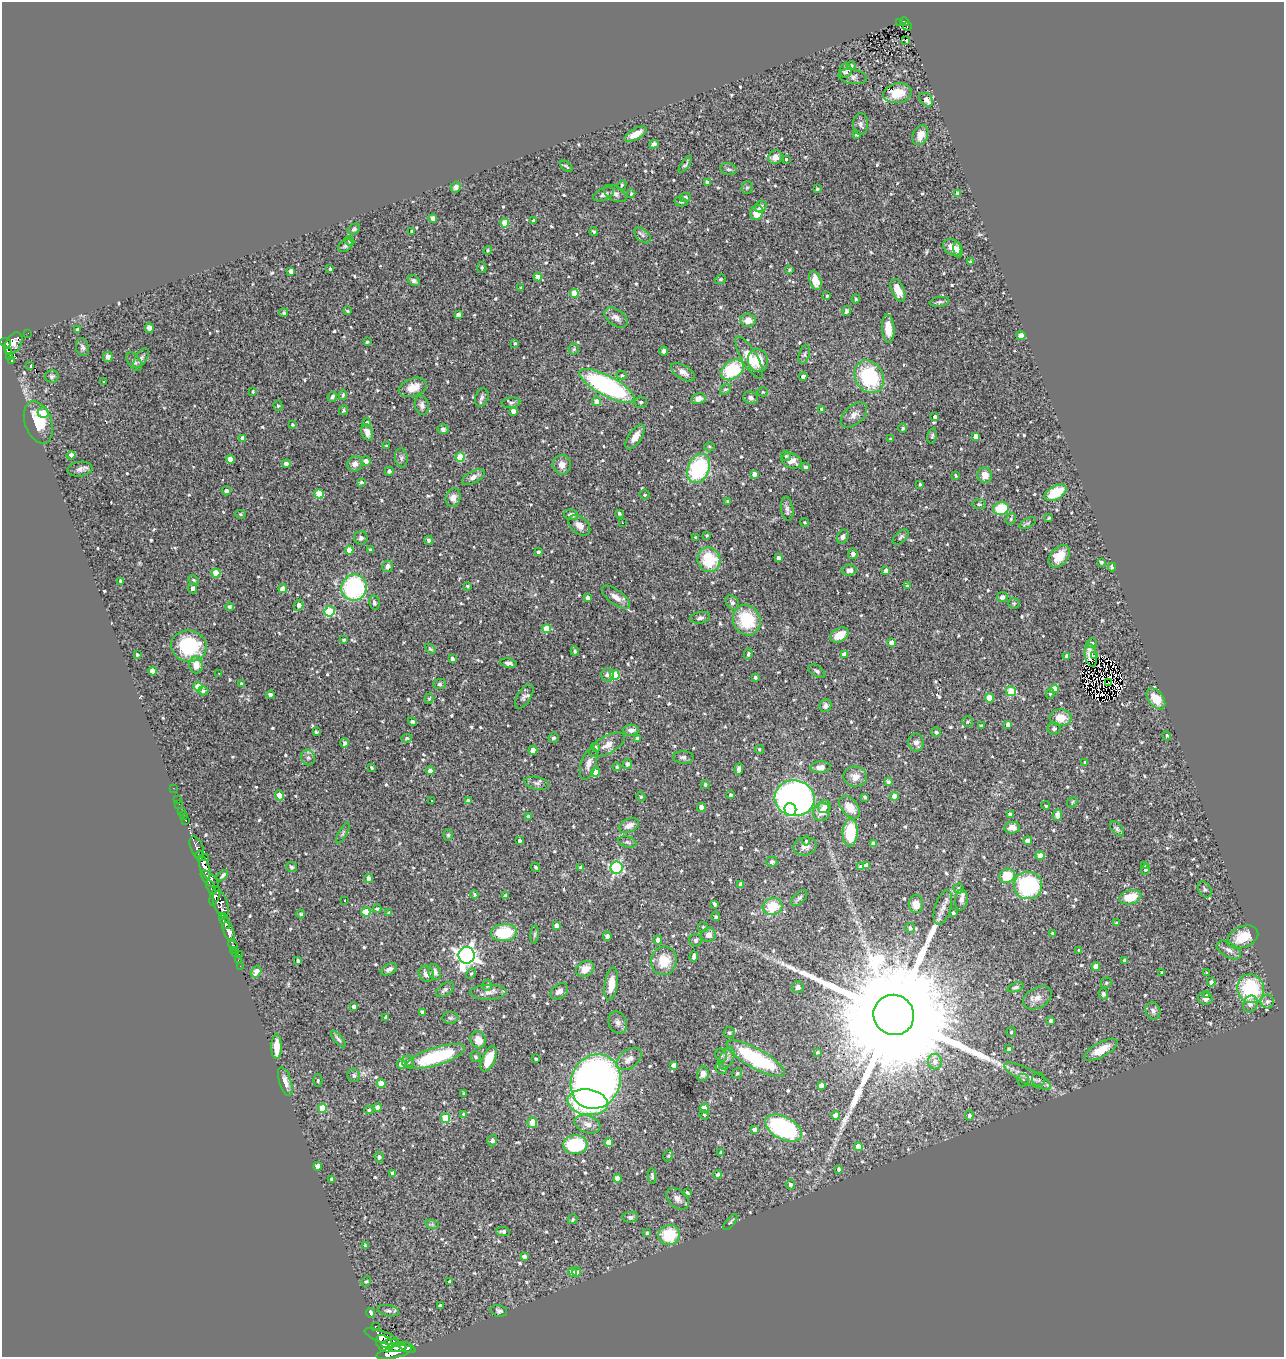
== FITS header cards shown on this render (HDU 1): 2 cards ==
NAXIS1  =                 1282
NAXIS2  =                 1355

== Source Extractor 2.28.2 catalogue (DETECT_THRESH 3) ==
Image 1282 x 1355 px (HDU 1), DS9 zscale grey, 1 PNG px = 1 image px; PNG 1286 x 1359 px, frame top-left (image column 1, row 1355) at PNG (2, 2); each listed source drawn as its Kron ellipse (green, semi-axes under 4 px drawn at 4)
Background 1.53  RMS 0.073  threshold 0.22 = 3 sigma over >= 5 px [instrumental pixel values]
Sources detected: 878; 4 with non-positive FLUX_AUTO (blend fragments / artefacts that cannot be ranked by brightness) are neither listed nor drawn; of the other 874, the 500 brightest by FLUX_AUTO listed and drawn (374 fainter detections omitted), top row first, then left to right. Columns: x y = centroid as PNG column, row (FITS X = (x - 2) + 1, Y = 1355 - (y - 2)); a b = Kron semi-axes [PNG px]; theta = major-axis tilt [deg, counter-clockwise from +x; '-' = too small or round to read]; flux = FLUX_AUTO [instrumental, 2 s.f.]
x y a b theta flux
900 22 3 3 - 23
904 22 4 3 - 40
907 26 4 2 - 17
906 41 3 3 - 11
851 66 4 4 - 12
845 70 7 6 - 18
852 77 15 7 -9 21
897 93 14 10 11 110
926 100 7 5 -44 39
860 124 11 7 87 21
636 134 12 5 28 58
857 135 3 3 - 6.7
920 135 10 7 68 48
654 144 5 4 - 15
775 157 7 6 - 36
786 159 3 3 - 15
685 164 10 4 55 10
566 166 7 3 -40 6.9
728 169 8 6 -15 13
707 183 4 3 - 20
622 185 5 4 - 6.7
456 187 5 5 - 17
747 187 6 5 - 8.6
817 189 3 3 - 10
604 194 11 6 25 21
615 194 12 7 -29 22
631 194 4 3 - 6.8
957 194 4 4 - 30
685 197 5 4 - 15
681 202 6 4 -14 8.1
761 206 6 5 - 17
757 213 7 6 - 77
433 219 4 4 - 40
534 221 4 3 - 21
505 223 4 4 - 120
354 229 6 5 - 9
412 231 4 3 - 11
594 231 4 3 - 6.8
642 235 10 6 -43 14
349 241 5 4 - 7
345 246 8 5 33 12
952 247 9 7 -35 41
488 250 4 4 - 7.9
958 250 8 4 -81 19
971 262 4 3 - 7.4
482 267 5 4 - 7.8
330 269 3 3 - 8.3
790 269 3 3 - 7.5
291 271 4 4 - 23
538 277 4 4 - 40
720 279 6 4 21 6.9
815 280 9 6 -69 51
414 281 6 5 - 14
521 288 3 3 - 6.7
898 290 12 6 -67 63
574 294 4 4 - 100
827 296 3 3 - 6.8
856 299 4 3 - 7.9
939 302 10 5 9 13
348 311 3 3 - 6.9
847 311 5 4 - 11
284 313 4 4 - 9.7
458 315 4 4 - 25
616 318 13 8 -35 30
748 320 7 6 - 43
149 328 5 4 - 18
77 329 3 3 - 9.6
888 329 14 6 -85 70
28 333 2 2 - 15
1021 336 4 4 - 60
367 342 3 3 - 9.7
6 343 5 4 - 610
13 343 12 7 58 1200
515 343 4 3 - 7.4
82 347 9 6 -74 16
574 349 5 5 - 8.1
8 351 4 3 - 250
664 351 4 4 - 15
804 354 10 5 73 14
10 357 4 3 - 230
108 357 5 4 - 21
749 357 24 7 -60 95
141 358 11 5 58 16
758 360 12 10 -79 89
11 361 3 3 - 64
134 362 10 6 -56 16
30 366 4 2 - 13
732 370 13 9 36 270
683 372 13 6 -32 29
622 375 5 4 - 7.1
52 376 7 6 - 12
803 377 4 4 - 24
869 377 17 14 -58 390
103 382 3 2 - 7.5
607 386 31 10 -28 900
413 387 14 9 20 63
725 389 6 5 - 9.1
253 392 4 3 - 7.4
763 392 5 4 - 7.4
343 395 5 4 - 11
332 397 5 4 - 13
482 398 9 6 71 17
751 398 7 6 - 16
698 399 7 5 13 30
597 401 5 4 - 36
641 402 6 6 - 10
511 403 9 5 5 14
422 405 9 7 -75 21
278 406 5 4 - 7.3
821 409 4 3 - 8.3
344 410 5 4 - 10
513 411 4 4 - 40
43 413 6 5 - 60
854 415 15 9 42 34
935 417 4 4 - 17
38 422 22 13 -70 140
367 423 4 4 - 15
292 424 3 3 - 7.6
903 428 4 4 - 8.7
443 429 5 5 - 14
367 432 8 5 -72 28
932 436 8 4 79 8.6
975 436 4 4 - 27
635 437 14 6 56 46
243 438 4 4 - 36
890 439 4 3 - 8.3
386 446 3 3 - 7.6
710 447 5 4 - 7.6
71 455 4 4 - 52
786 456 5 5 - 8.6
460 457 4 4 - 130
401 458 10 6 -83 13
230 459 4 4 - 52
366 461 5 4 - 21
792 461 10 7 -18 49
286 464 4 4 - 22
355 464 8 7 - 28
562 465 9 9 - 38
805 467 4 3 - 15
698 468 15 10 64 490
80 469 12 7 7 24
389 471 4 4 - 16
755 474 4 4 - 28
985 475 8 7 - 45
956 476 3 3 - 7.4
473 477 12 6 29 25
361 482 4 4 - 11
920 484 3 3 - 7.3
226 491 4 4 - 14
1055 493 12 6 29 180
319 494 5 4 - 150
645 495 5 5 - 6.9
453 498 9 7 75 32
728 501 3 3 - 7.6
979 504 7 5 -6 10
787 509 12 6 -80 20
1001 509 8 6 16 180
619 513 4 4 - 8.1
240 514 5 4 - 6.7
571 515 7 5 -10 19
1049 518 3 3 - 7
1011 519 6 5 - 7.1
622 523 3 3 - 35
805 523 4 4 - 7.2
1028 523 9 5 27 9.4
579 525 12 8 -40 34
707 535 4 4 - 7.5
843 537 7 5 62 17
901 537 10 5 41 11
361 538 7 6 - 18
696 538 4 3 - 13
429 540 4 4 - 17
349 550 4 4 - 51
370 550 3 3 - 10
538 552 4 3 - 14
853 554 5 4 - 24
1059 556 13 8 50 78
778 558 4 3 - 21
709 560 12 11 - 230
1101 562 3 3 - 11
388 566 6 5 - 22
1112 567 4 3 - 13
849 570 7 5 7 28
886 571 4 4 - 31
216 573 4 4 - 140
193 580 5 4 - 7.2
120 581 3 3 - 10
467 586 3 3 - 6.7
907 586 4 4 - 8.1
193 588 5 4 - 18
354 588 13 12 - 600
283 589 4 4 - 62
616 597 17 7 -37 41
1002 597 5 5 - 19
588 598 4 3 - 22
374 603 7 5 -78 11
732 603 8 6 -49 18
1014 603 6 5 - 7.3
299 605 6 4 72 30
229 607 4 4 - 12
330 611 5 5 - 280
700 618 10 6 11 18
747 620 15 13 -65 250
547 629 4 4 - 99
840 635 10 6 29 84
343 640 4 4 - 9.1
891 643 4 4 - 31
1092 643 5 5 - 11
189 646 18 15 -9 350
430 649 6 4 -43 7.5
575 651 4 4 - 10
748 654 5 4 - 10
137 655 3 3 - 9
844 655 4 4 - 64
1091 655 11 6 -79 12
1067 656 4 4 - 32
1095 656 3 2 - 9.1
452 659 4 3 - 15
508 663 8 4 -11 15
196 665 8 7 - 55
153 671 4 4 - 64
817 671 9 5 -31 12
219 674 3 2 - 15
607 675 7 6 - 18
615 675 5 5 - 190
755 677 3 3 - 12
1108 683 4 2 - 7.1
241 684 4 3 - 12
439 684 6 5 - 9.7
198 687 4 4 - 160
1054 689 4 4 - 71
203 691 5 4 - 12
1011 691 5 4 - 200
1050 694 5 4 - 7.4
270 695 4 4 - 27
524 696 14 6 58 21
989 698 4 4 - 93
429 699 5 4 - 7.3
1156 699 12 7 -52 88
825 706 6 6 - 14
1061 718 11 8 -2 70
412 722 4 4 - 8.2
967 722 5 5 - 7.5
1008 725 4 4 - 30
981 726 4 3 - 9.8
1054 729 6 6 - 10
631 730 8 5 3 20
316 732 3 3 - 8.3
936 732 5 4 - 12
1167 736 5 4 - 10
406 738 5 4 - 8
553 738 5 5 - 13
637 738 3 3 - 12
916 742 9 7 -86 21
344 743 5 4 - 16
607 745 20 8 29 40
596 747 4 4 - 11
759 749 4 4 - 7.2
533 750 5 4 - 45
308 757 8 7 - 17
683 757 10 6 0 15
1085 763 4 4 - 8.8
589 764 16 7 71 36
627 764 5 4 - 17
617 767 4 4 - 9.8
821 767 10 6 5 31
371 768 4 3 - 9.7
739 769 6 4 84 18
430 771 4 4 - 38
595 772 4 4 - 66
855 777 11 10 - 46
888 782 4 4 - 12
537 783 12 6 -11 18
705 785 4 3 - 8.4
173 788 2 2 - 18
279 795 5 4 - 56
730 795 3 3 - 9.1
894 796 4 4 - 50
641 797 5 4 - 7
865 797 4 3 - 10
795 798 20 18 -6 2100
178 800 2 2 - 9.3
432 801 3 3 - 10
468 801 4 4 - 19
1072 802 6 4 49 6.8
179 804 2 2 - 8.1
1046 806 4 4 - 8.1
701 807 4 4 - 48
824 807 7 6 - 24
850 807 13 8 -50 77
790 809 6 6 - 100
182 811 3 2 - 27
821 812 9 8 - 46
1010 814 4 4 - 20
1058 815 5 4 - 39
184 816 2 2 - 13
528 816 3 3 - 8.9
186 820 3 3 - 79
629 825 10 6 26 36
1012 828 8 6 2 34
1117 829 9 5 -49 12
850 832 14 7 89 220
343 833 11 4 61 9.9
448 835 5 5 - 8.5
519 840 3 3 - 12
806 841 4 3 - 7.1
1028 841 4 4 - 44
627 842 9 5 -16 11
873 843 4 3 - 22
805 846 12 9 11 28
197 847 11 6 -67 1200
199 855 5 3 - 360
1040 856 4 4 - 57
205 858 3 3 - 140
772 862 5 5 - 11
866 865 4 4 - 31
1145 865 4 3 - 7.6
205 867 12 5 -72 3000
292 867 6 5 - 9.4
536 867 5 3 - 7
581 867 4 4 - 17
860 867 4 4 - 12
616 868 6 6 - 800
1145 870 5 4 - 8.8
222 876 7 3 44 12
1007 876 8 7 - 120
369 878 4 4 - 27
210 879 11 5 -45 990
741 884 4 3 - 19
1028 885 14 13 - 490
211 887 7 3 -69 380
958 888 5 5 - 11
1205 889 9 6 -55 13
475 894 4 4 - 8.8
215 896 10 4 71 1000
505 896 4 3 - 12
1130 897 11 7 14 110
799 898 10 5 44 12
345 900 3 2 - 17
961 900 10 6 82 21
221 904 14 7 -72 1200
715 904 4 3 - 15
916 904 9 7 -87 48
772 906 10 8 16 130
943 908 18 8 72 36
377 909 4 3 - 9.4
366 912 4 4 - 140
389 913 4 3 - 11
953 913 4 4 - 12
301 914 4 3 - 7
222 916 4 3 - 480
716 917 4 4 - 8
225 922 8 4 -62 770
1116 923 3 3 - 7
557 926 4 4 - 40
703 927 5 5 - 7
910 928 5 4 - 12
229 932 10 5 -69 1900
504 933 13 8 5 240
1053 933 4 3 - 9.9
535 934 9 3 85 8.1
708 935 7 7 - 28
607 936 4 4 - 20
1243 937 16 10 23 130
658 940 4 4 - 30
696 940 6 6 - 11
233 944 5 3 - 100
234 950 2 2 - 16
1079 950 3 3 - 12
1229 950 13 7 -31 28
236 954 3 2 - 21
239 954 2 2 - 27
466 955 8 8 - 3000
694 957 5 4 - 22
238 960 2 2 - 20
1125 960 4 3 - 13
298 961 3 3 - 14
664 961 14 13 - 110
240 966 2 2 - 16
1096 966 4 4 - 44
389 969 9 5 29 20
585 969 9 7 28 55
256 972 6 4 59 64
435 972 8 6 -67 21
1162 972 4 3 - 8.4
1207 973 4 3 - 9.2
426 974 8 7 - 29
471 974 6 4 62 8.1
1211 982 4 4 - 19
1106 983 6 5 - 9.4
611 984 17 6 82 70
487 985 6 4 87 11
798 987 6 5 - 16
1015 987 8 4 20 11
1251 989 14 13 - 360
445 990 10 6 36 17
559 991 10 7 39 26
488 992 19 7 2 34
1103 994 5 4 - 12
1207 995 4 2 - 34
1037 998 15 10 29 41
1205 999 7 6 - 20
1267 1001 7 6 - 16
1250 1004 8 7 - 25
354 1007 4 3 - 16
1153 1011 9 7 -71 18
422 1012 4 4 - 15
894 1015 20 20 - 280000
386 1017 4 4 - 22
450 1018 8 6 -1 11
1051 1021 4 4 - 22
618 1023 11 8 -66 26
1011 1032 5 5 - 7.7
729 1033 5 5 - 11
338 1039 10 3 -50 12
478 1040 8 7 - 52
277 1047 12 5 89 87
1009 1049 4 4 - 12
1101 1050 18 7 29 85
817 1052 3 3 - 7.4
721 1055 7 6 - 10
436 1057 30 9 17 390
476 1057 5 5 - 8.4
727 1058 12 7 66 26
489 1059 13 6 66 73
536 1059 3 3 - 7.6
629 1059 14 9 36 36
756 1059 33 10 -29 440
408 1062 6 6 - 15
935 1062 7 7 - 32
401 1064 5 4 - 33
674 1065 4 3 - 29
721 1069 6 5 - 8.1
737 1073 5 4 - 7.6
703 1074 7 6 - 32
354 1075 7 6 - 16
1028 1076 26 7 -27 58
1039 1079 7 6 - 12
318 1080 6 4 90 7.6
1023 1080 6 6 - 9.9
285 1082 15 6 -74 37
596 1082 28 24 65 3300
381 1084 4 4 - 100
821 1085 4 4 - 29
463 1093 3 3 - 6.8
588 1102 20 13 -8 640
378 1107 4 4 - 48
322 1108 4 4 - 120
704 1108 5 4 - 39
369 1110 4 4 - 7.7
464 1114 4 3 - 11
704 1115 5 4 - 6.8
836 1115 4 4 - 72
969 1115 5 4 - 15
445 1118 5 4 - 170
532 1122 5 5 - 66
587 1124 13 8 -20 39
783 1128 20 11 -28 630
755 1130 4 4 - 30
492 1141 6 5 - 16
609 1142 4 4 - 90
575 1145 12 9 3 310
858 1147 4 4 - 50
721 1152 3 3 - 14
668 1156 5 4 - 8.4
379 1157 5 4 - 13
318 1166 4 4 - 45
839 1169 4 3 - 11
393 1173 4 4 - 25
717 1175 4 4 - 15
652 1176 8 3 -86 12
331 1179 3 3 - 9.7
618 1179 4 4 - 57
790 1185 5 4 - 22
687 1193 4 3 - 9.1
677 1199 13 8 -41 29
630 1217 8 5 3 12
573 1219 5 4 - 8.9
730 1222 10 4 50 8.7
432 1224 7 4 -19 9.1
503 1232 7 4 -4 16
647 1233 4 3 - 11
669 1235 11 10 - 180
365 1245 3 3 - 8.2
524 1257 4 3 - 20
572 1272 5 4 - 53
577 1272 5 4 - 25
366 1281 5 4 - 6.9
449 1282 4 3 - 10
440 1306 4 3 - 15
388 1311 11 5 -12 15
499 1311 8 6 -14 12
370 1313 5 3 - 39
375 1326 3 3 - 120
382 1337 18 6 -20 2800
384 1344 10 7 -49 3200
390 1344 8 4 11 1600
407 1347 9 4 -25 700
397 1348 9 4 3 1600
394 1352 18 5 12 4700
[374 fainter detections neither listed nor drawn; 4 non-positive-flux detections neither listed nor drawn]